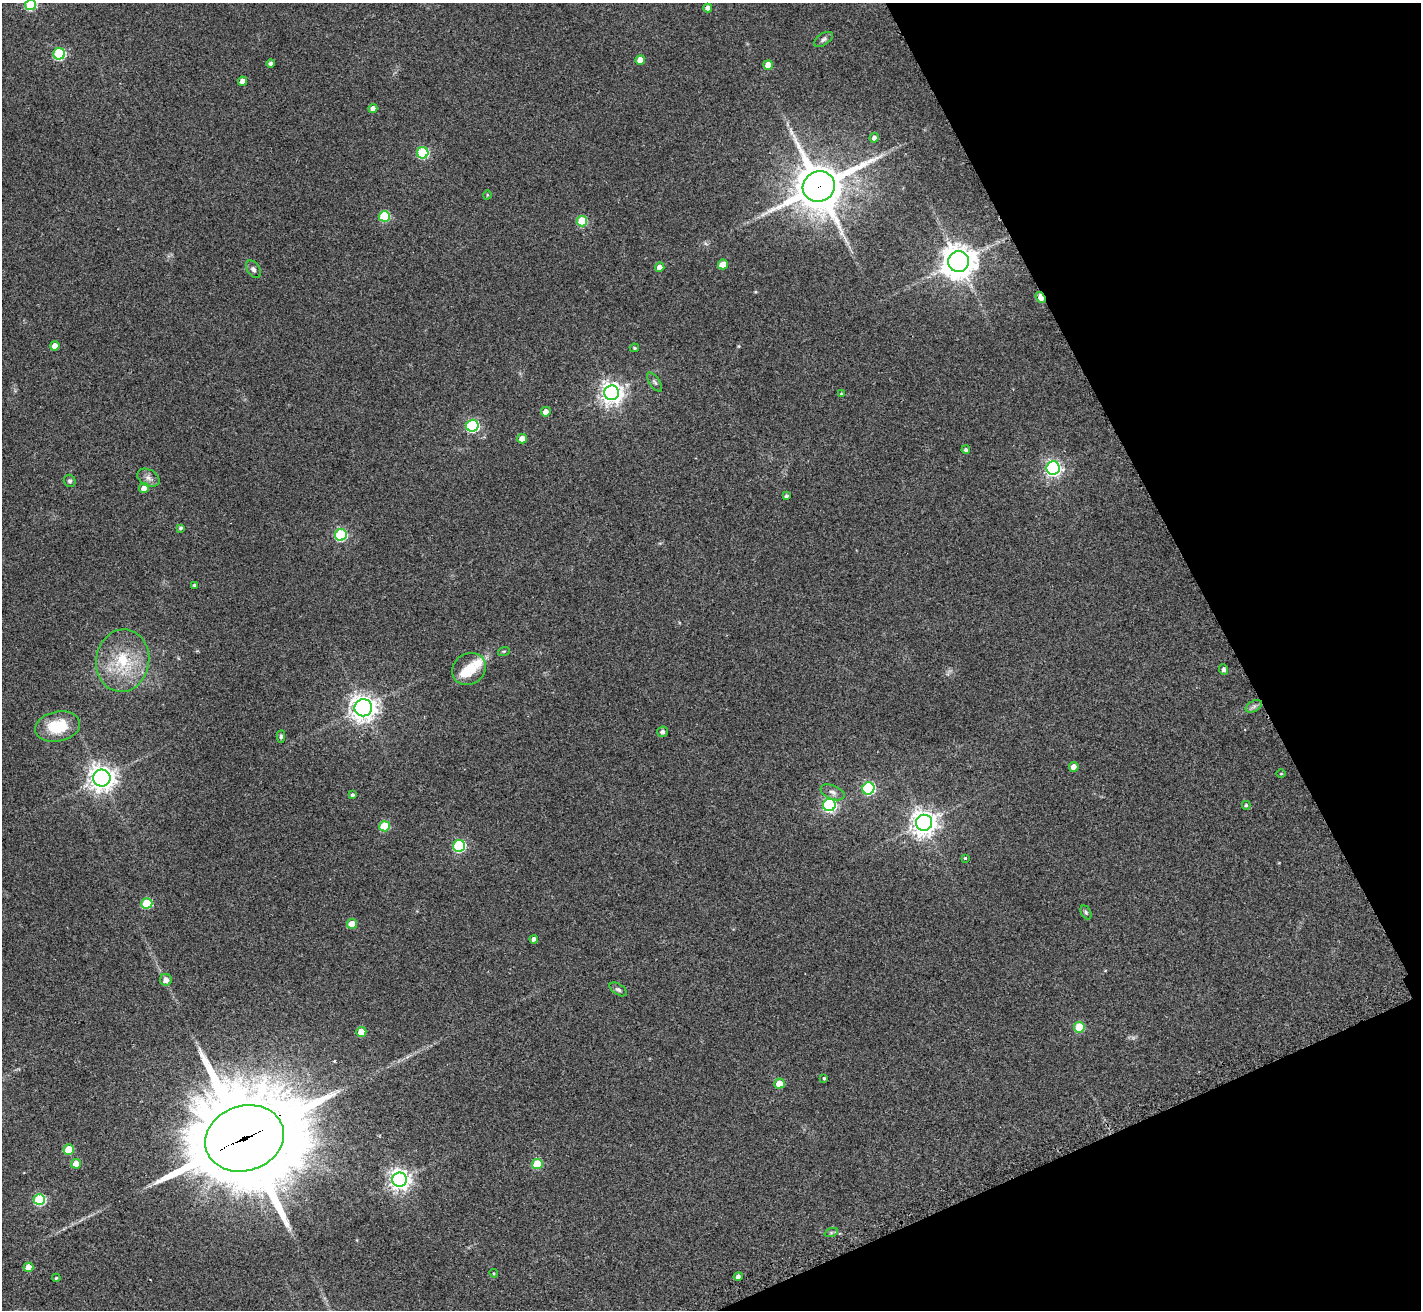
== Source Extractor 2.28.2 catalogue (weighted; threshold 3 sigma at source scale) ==
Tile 12 of 4 x 4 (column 4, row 3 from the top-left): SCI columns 4275-5693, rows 1617-2924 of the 5709 x 5715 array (HDU 1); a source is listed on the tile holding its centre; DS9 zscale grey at full resolution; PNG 1423 x 1312 px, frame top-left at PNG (2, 3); each listed source drawn as its Kron ellipse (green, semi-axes under 4 px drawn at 4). Shown black and unused: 20% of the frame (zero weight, under 2 of 3 exposures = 2% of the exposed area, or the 3 px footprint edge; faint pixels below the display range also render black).
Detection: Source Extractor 2.28.2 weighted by HDU 2 'WHT'; one run over the whole footprint, this tile lists its part. Background 0.0398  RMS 0.0066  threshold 0.0298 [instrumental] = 3 sigma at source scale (4.5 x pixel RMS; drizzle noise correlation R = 1.50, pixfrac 1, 0.05/0.05 arcsec/px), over >= 5 px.
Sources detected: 81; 1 inside a brighter object's white glare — neither listed nor drawn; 1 inside a brighter listed object's ellipse — not listed separately; the other 79 listed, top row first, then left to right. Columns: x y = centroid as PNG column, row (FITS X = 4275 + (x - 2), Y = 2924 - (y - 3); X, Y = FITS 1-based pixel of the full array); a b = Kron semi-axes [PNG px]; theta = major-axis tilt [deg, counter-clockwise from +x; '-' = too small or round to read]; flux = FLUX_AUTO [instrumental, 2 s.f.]
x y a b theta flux
30 5 5 5 - 47
708 8 4 4 - 3.5
823 39 11 5 33 1.9
59 54 6 5 - 68
640 60 5 4 - 6.7
270 63 4 4 - 1.7
768 65 5 4 - 7.2
242 81 4 4 - 4.3
373 109 4 4 - 4.3
874 138 5 4 - 2.3
423 153 6 5 - 52
819 187 16 15 - 2900
487 195 5 3 - 0.53
384 216 5 5 - 41
582 221 5 5 - 30
959 262 10 10 - 1100
723 264 5 5 - 7.7
660 267 4 4 - 4.9
253 269 10 6 -57 2.2
1040 298 6 4 -55 9.1
55 346 4 4 - 5.8
634 348 5 3 - 0.95
654 382 11 5 -56 1.7
612 393 7 7 - 460
841 394 4 4 - 0.59
546 412 5 4 - 4.9
472 426 6 6 - 100
522 439 5 5 - 5.9
966 450 4 4 - 1.3
1053 468 7 6 - 210
148 478 12 8 -29 3.3
70 481 6 6 - 1.3
144 488 5 4 - 4.7
786 496 3 3 - 1.3
181 528 4 3 - 1.4
341 535 6 5 - 74
194 585 3 3 - 0.88
504 651 6 3 18 0.83
123 661 31 26 82 35
469 669 17 15 34 14
1224 670 5 4 - 2.1
1254 706 9 5 31 2
363 708 9 8 - 600
58 726 23 15 11 24
662 732 5 5 - 2
281 736 6 4 86 1.2
1074 767 5 5 - 4.2
1281 774 5 3 - 0.54
102 778 8 8 - 560
868 788 6 6 - 93
833 792 13 7 -22 3.3
352 795 4 3 - 1.4
829 805 6 6 - 130
1246 805 4 4 - 0.96
924 823 8 8 - 670
384 826 5 5 - 29
459 846 6 6 - 80
965 858 3 3 - 1.1
147 903 5 5 - 36
1086 912 7 5 -63 1.2
352 924 5 4 - 11
534 939 4 4 - 2.4
166 980 6 6 - 3.8
618 989 10 5 -33 1.7
1079 1027 5 5 - 25
361 1032 5 5 - 9.8
824 1078 3 3 - 0.75
779 1084 5 5 - 14
244 1138 40 32 19 13000
69 1150 5 5 - 20
76 1164 5 5 - 7.5
537 1164 5 5 - 28
400 1180 7 7 - 430
39 1200 6 5 - 64
831 1233 7 4 19 0.99
29 1267 5 4 - 10
494 1273 4 4 - 0.7
738 1276 4 4 - 2
56 1278 4 3 - 0.91
Overlapping masked pixels (flux is a lower limit): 3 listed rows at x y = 819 187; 1040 298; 244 1138
Isophote crosses this tile's border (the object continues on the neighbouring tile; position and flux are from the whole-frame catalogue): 1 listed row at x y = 30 5